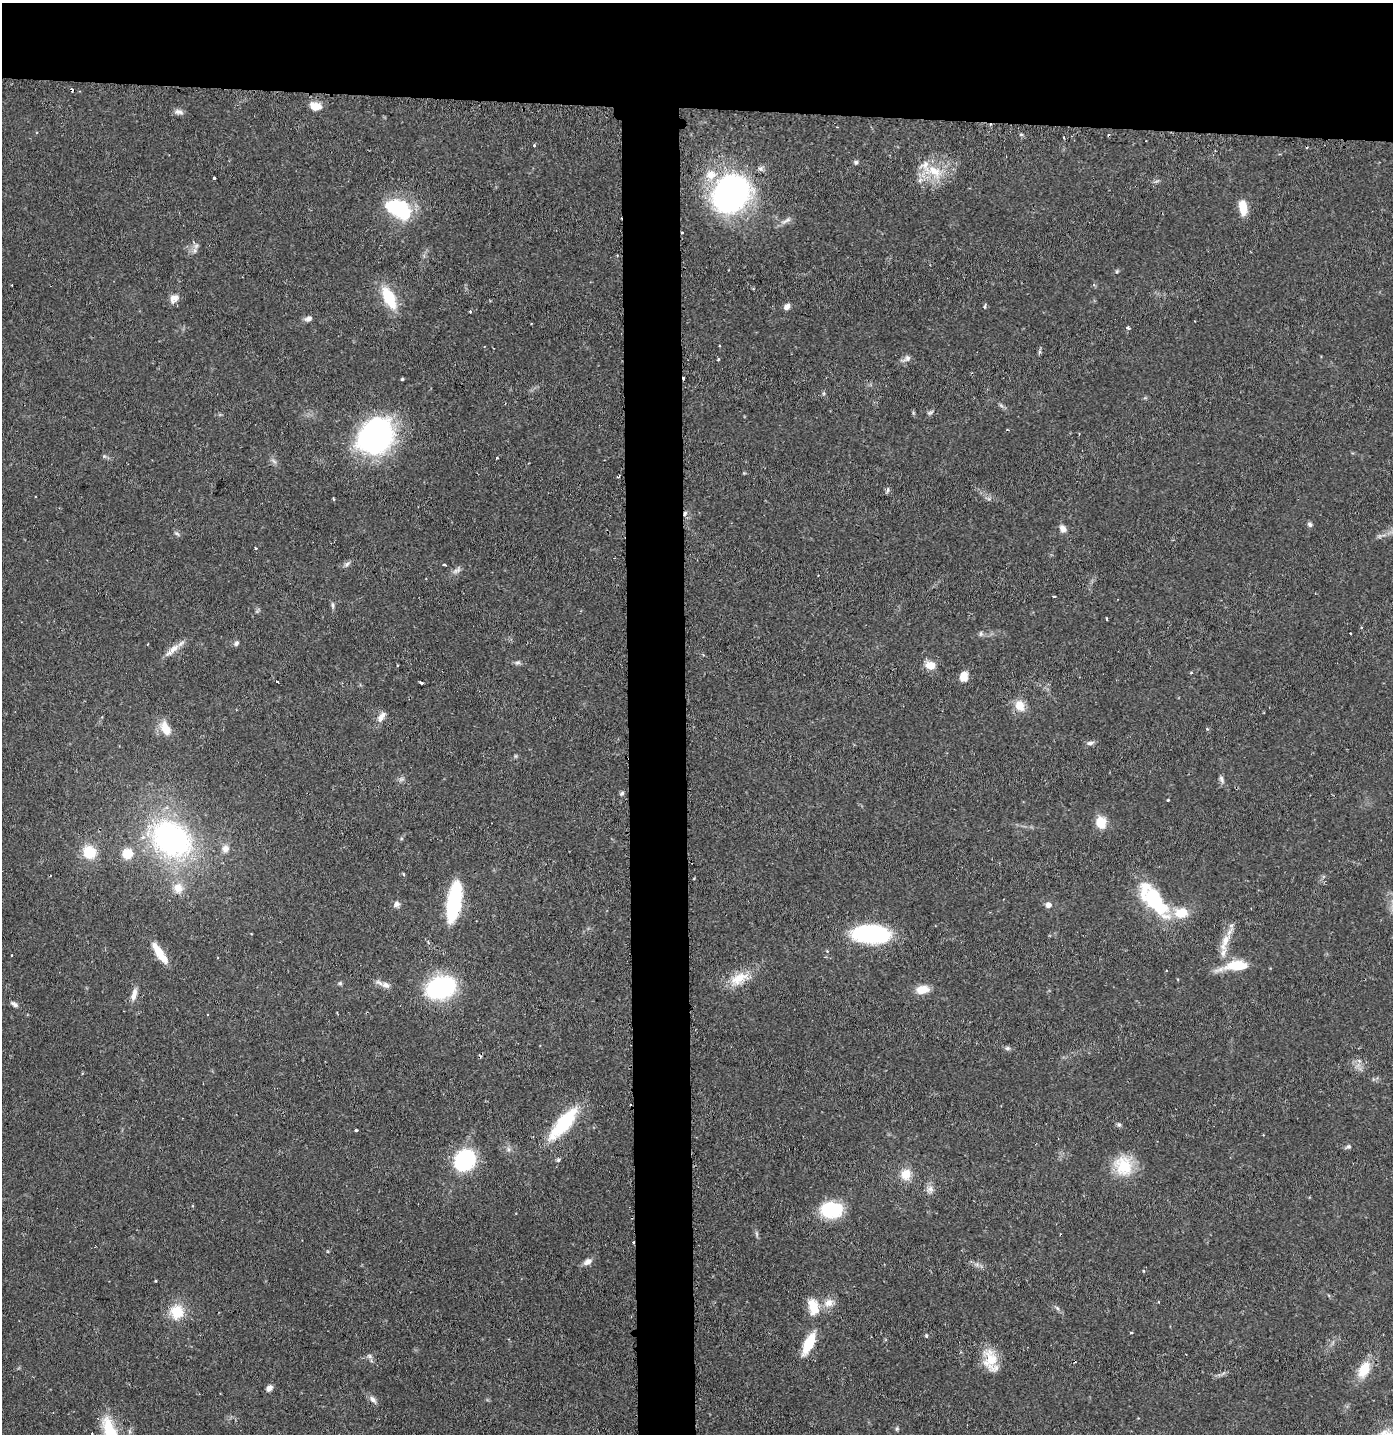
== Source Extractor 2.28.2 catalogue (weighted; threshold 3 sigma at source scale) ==
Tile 2 of 3 x 3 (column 2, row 1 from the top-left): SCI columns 1470-2860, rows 2873-4304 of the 4332 x 4304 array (HDU 1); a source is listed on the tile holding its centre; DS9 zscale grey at full resolution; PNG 1395 x 1436 px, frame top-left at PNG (2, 3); no overlay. Shown black and unused: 11% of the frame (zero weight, under 2 of 3 exposures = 1% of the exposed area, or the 3 px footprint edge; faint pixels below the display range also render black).
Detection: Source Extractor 2.28.2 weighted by HDU 2 'WHT'; one run over the whole footprint, this tile lists its part. Background 0.131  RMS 0.0054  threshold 0.0245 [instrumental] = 3 sigma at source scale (4.5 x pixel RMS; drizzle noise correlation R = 1.50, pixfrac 1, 0.05/0.05 arcsec/px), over >= 5 px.
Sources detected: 137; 1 too faint to see at this stretch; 1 inside a brighter object's white glare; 8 cosmic-ray / hot-pixel residue — not listed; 4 inside a brighter listed object's ellipse — not listed separately; the other 123 listed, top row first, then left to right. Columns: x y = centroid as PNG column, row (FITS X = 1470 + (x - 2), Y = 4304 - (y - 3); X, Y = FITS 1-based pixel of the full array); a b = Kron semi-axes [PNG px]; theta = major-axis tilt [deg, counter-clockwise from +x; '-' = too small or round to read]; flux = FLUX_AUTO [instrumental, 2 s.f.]
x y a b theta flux
315 106 14 9 -9 6.6
179 112 13 7 -10 2.4
534 145 3 3 - 0.83
856 162 6 6 - 1.1
761 168 7 6 - 1.5
934 171 28 15 -26 16
214 178 3 3 - 1.1
920 180 7 4 72 1.4
730 193 32 27 59 170
1243 207 17 8 -81 9.7
398 209 29 17 -26 41
786 221 18 5 26 2.6
682 232 3 3 - 1.3
196 246 8 5 45 1.8
1117 271 5 4 - 0.75
174 298 13 10 48 3.9
389 298 26 12 -62 21
985 306 7 3 76 0.72
787 307 7 6 - 2.9
470 311 3 3 - 0.64
308 318 9 7 27 2.2
1128 328 4 3 - 1.2
1039 352 6 4 72 0.92
907 358 11 8 45 2.4
718 360 4 2 - 0.45
402 379 3 3 - 0.67
824 393 5 3 - 0.75
930 412 9 5 33 1.1
375 436 34 28 46 130
104 456 6 4 -44 0.93
497 458 3 3 - 0.65
274 461 10 4 -34 1.4
618 477 4 3 - 0.51
887 490 9 3 71 0.91
334 499 3 3 - 0.69
685 513 7 5 70 1.5
1310 524 6 6 - 1.4
1063 528 10 8 -61 3
177 533 9 4 -38 1.1
256 548 3 2 - 0.8
347 564 10 5 40 1.6
445 565 3 3 - 1.9
457 570 14 6 31 2.3
1054 596 3 2 - 0.67
333 605 8 5 -81 1.3
1107 619 3 3 - 0.93
1350 633 2 2 - 0.57
981 634 8 5 -85 1.1
236 643 8 5 52 1.4
172 650 26 7 41 5.8
517 663 7 4 -18 1.2
930 665 11 9 -9 6.7
1191 673 4 3 - 0.57
964 676 10 7 76 7.8
277 682 3 3 - 1.3
421 683 4 2 - 0.93
1020 706 14 11 -58 7.6
380 718 14 9 71 3.6
166 729 17 10 -61 9.2
1090 743 10 5 11 1.8
515 756 6 4 90 0.68
1222 779 12 5 -68 1.8
622 793 7 5 34 1
1168 800 3 3 - 0.85
1101 823 11 9 -84 11
171 839 37 29 -35 140
225 848 10 10 - 3.3
89 852 11 10 - 18
127 853 12 12 - 9.1
403 874 4 4 - 0.61
694 878 3 2 - 0.41
178 888 13 12 - 6.8
1153 899 39 23 -72 29
454 901 34 11 81 63
397 904 8 8 - 2.1
1048 905 7 7 - 2.6
1182 913 13 10 9 13
871 934 37 17 -2 63
1225 942 31 10 68 9.4
160 953 31 8 -56 11
12 955 2 2 - 0.51
1236 966 34 11 8 16
1166 971 2 2 - 0.47
739 979 29 15 27 12
340 983 5 5 - 0.87
386 985 12 8 -17 3.5
441 988 26 19 17 68
922 990 14 9 8 8
134 994 17 6 78 4.1
14 1004 10 5 -31 1.8
1007 1048 8 6 1 1.4
1359 1061 7 4 -19 1.1
564 1123 43 14 50 35
1119 1125 7 5 -74 1.1
356 1130 3 3 - 1.4
1348 1147 8 5 26 1.3
508 1149 7 4 -89 1.3
465 1160 18 16 57 53
558 1160 6 5 - 1
1123 1166 26 22 -71 19
906 1174 11 10 - 9.2
930 1189 11 9 38 3.1
831 1210 17 12 -5 41
757 1234 9 4 -71 1.1
633 1242 3 2 - 0.72
587 1262 11 7 25 3
1143 1271 4 2 - 0.42
156 1281 4 2 - 0.47
828 1303 14 12 33 5.4
813 1306 19 11 -78 12
1057 1308 7 4 -45 1.2
177 1312 13 12 - 16
1131 1333 4 2 - 0.61
926 1336 5 4 - 0.68
809 1344 19 8 64 20
370 1356 6 6 - 1.4
991 1360 29 15 -74 14
1364 1369 19 11 62 13
269 1388 7 5 44 3
373 1399 12 7 -43 2.5
897 1429 6 5 - 0.84
110 1431 40 15 -67 22
129 1431 6 4 -72 1
Overlapping masked pixels (flux is a lower limit): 3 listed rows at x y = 682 232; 685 513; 633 1242
Isophote crosses this tile's border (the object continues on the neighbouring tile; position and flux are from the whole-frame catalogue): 1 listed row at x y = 110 1431